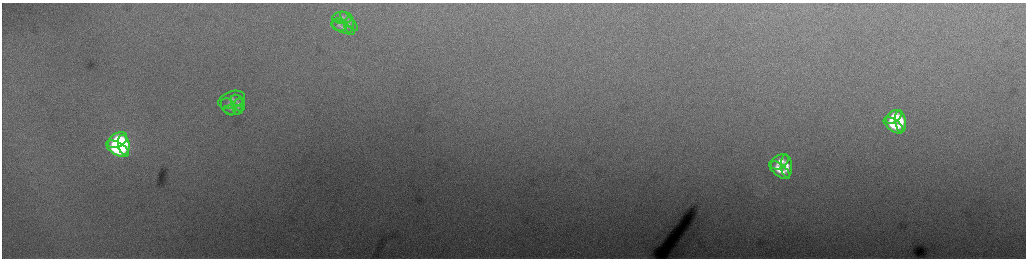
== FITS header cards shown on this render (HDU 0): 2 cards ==
NAXIS1  =                 2048 /fastest changing axis
NAXIS2  =                  512 /next to fastest changing axis

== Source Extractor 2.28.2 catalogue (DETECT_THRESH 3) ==
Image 2048 x 512 px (HDU 0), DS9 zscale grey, zoomed out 1/2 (1 PNG px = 2 x 2 image px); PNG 1028 x 260 px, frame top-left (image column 1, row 511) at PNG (2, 3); each listed source drawn as its Kron ellipse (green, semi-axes under 4 px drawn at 4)
Background 222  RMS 3.7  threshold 11.1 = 3 sigma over >= 5 px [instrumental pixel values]
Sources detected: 19; all 19 listed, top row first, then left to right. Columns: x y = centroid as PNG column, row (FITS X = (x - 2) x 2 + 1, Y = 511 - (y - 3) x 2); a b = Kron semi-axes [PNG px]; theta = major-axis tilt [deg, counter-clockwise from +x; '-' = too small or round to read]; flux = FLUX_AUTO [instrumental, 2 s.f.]
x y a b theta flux
342 18 10 6 1 2600
349 21 12 4 -48 2200
339 25 8 6 -21 2200
349 25 7 5 -88 1800
344 28 12 5 -23 2600
232 100 14 8 20 4900
238 103 9 6 -57 2800
238 106 8 5 77 2500
228 107 9 6 -56 2900
233 110 10 5 -4 2500
894 117 9 5 35 15000
900 121 11 5 -82 15000
893 125 11 6 -37 20000
117 140 10 7 33 56000
124 145 10 5 -82 50000
118 149 12 6 -30 79000
780 162 10 6 35 8700
786 166 11 5 -85 8200
780 170 12 6 -39 11000